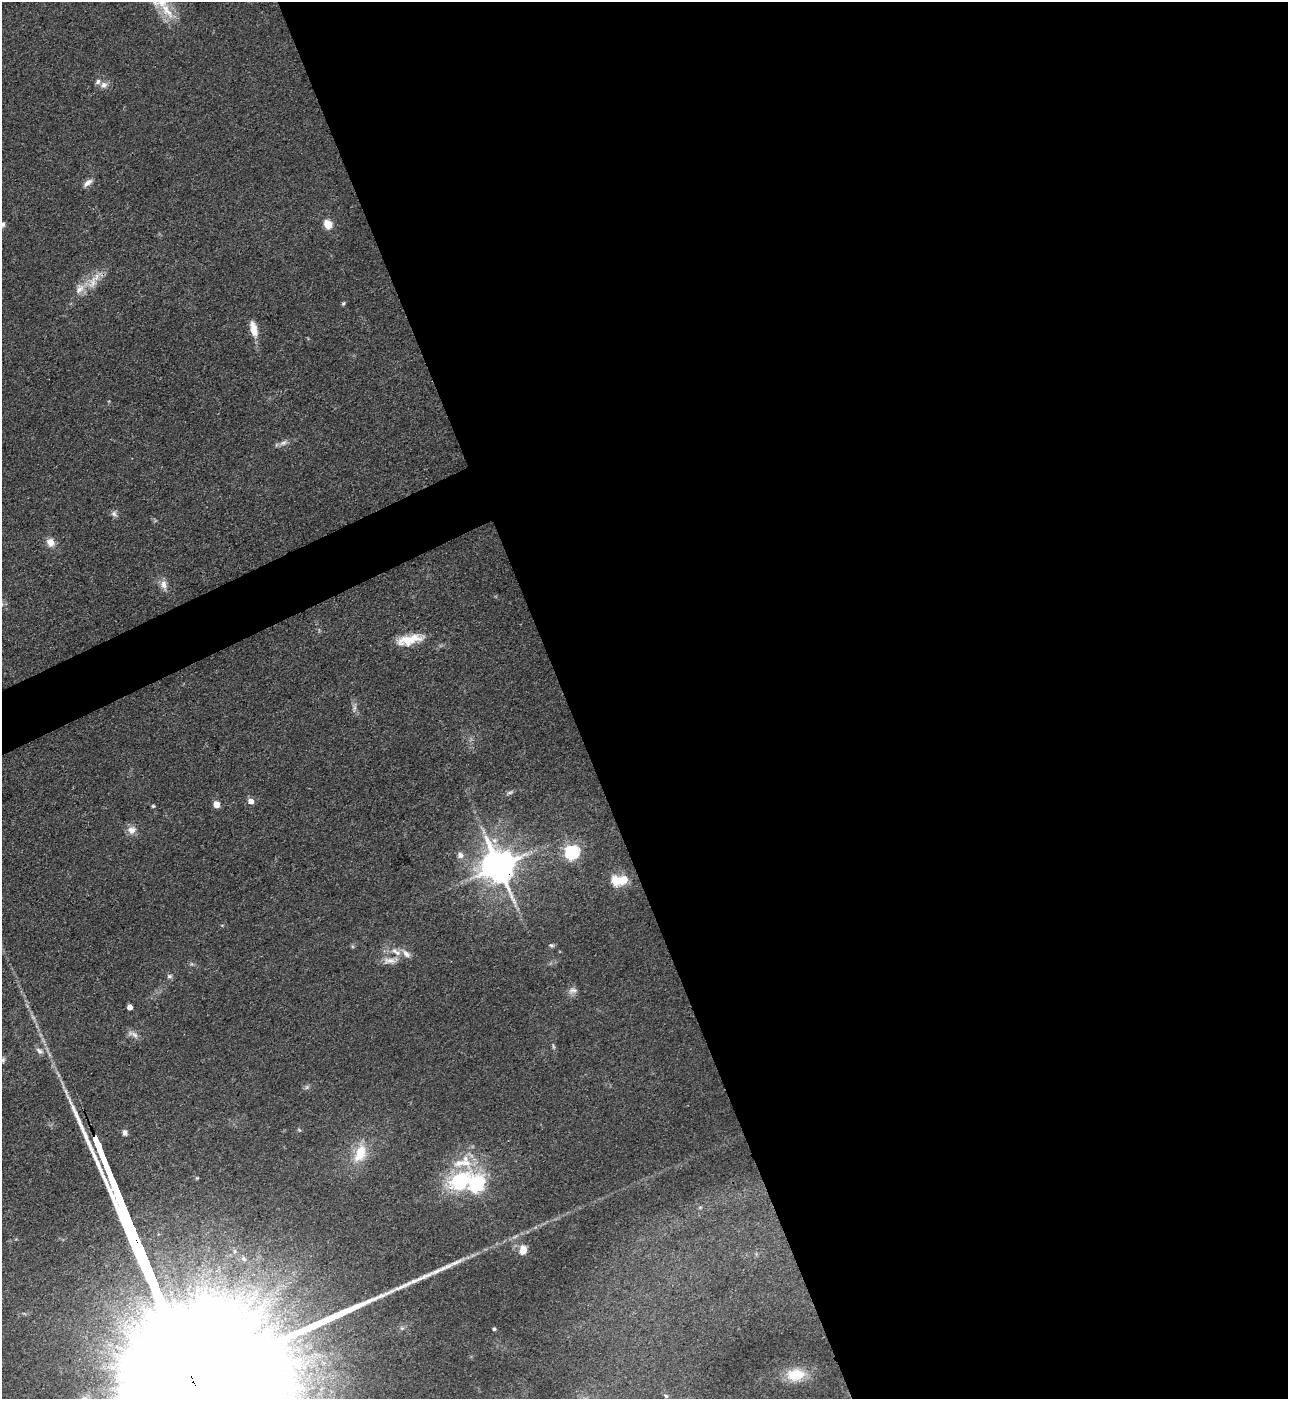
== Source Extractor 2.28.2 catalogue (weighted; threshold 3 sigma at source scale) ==
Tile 8 of 4 x 4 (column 4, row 2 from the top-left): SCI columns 4143-5428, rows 2796-4192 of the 5581 x 5590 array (HDU 1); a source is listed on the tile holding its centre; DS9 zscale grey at full resolution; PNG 1290 x 1401 px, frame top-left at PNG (2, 2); no overlay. Shown black and unused: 58% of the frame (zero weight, under 3 of 4 exposures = <1% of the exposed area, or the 3 px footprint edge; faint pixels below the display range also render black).
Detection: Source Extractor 2.28.2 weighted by HDU 2 'WHT'; one run over the whole footprint, this tile lists its part. Background 0.0534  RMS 0.0055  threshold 0.0246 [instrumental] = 3 sigma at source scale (4.5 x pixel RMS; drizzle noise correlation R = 1.50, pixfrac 1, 0.05/0.05 arcsec/px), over >= 5 px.
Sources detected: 59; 1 too faint to see at this stretch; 2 inside a brighter object's white glare — not listed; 6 inside a brighter listed object's ellipse — not listed separately; the other 50 listed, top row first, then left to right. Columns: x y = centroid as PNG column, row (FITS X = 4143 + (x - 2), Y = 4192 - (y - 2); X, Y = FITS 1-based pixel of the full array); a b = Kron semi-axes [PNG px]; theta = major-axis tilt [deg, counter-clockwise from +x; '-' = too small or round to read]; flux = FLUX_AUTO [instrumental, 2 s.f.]
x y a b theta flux
167 11 34 10 -53 12
104 85 10 8 25 3
87 183 12 6 36 3.2
3 224 8 6 73 1.5
328 224 5 5 - 23
93 283 22 15 54 10
343 303 5 4 - 0.88
253 329 21 8 -76 7.6
283 443 12 6 25 2.7
114 514 9 7 -39 1.9
50 542 8 7 - 6.3
164 585 15 9 -74 4.1
413 638 35 11 20 13
354 708 15 5 82 2.2
510 792 10 4 17 1.3
251 801 5 5 - 6.4
216 804 5 4 - 11
153 806 4 4 - 0.73
131 830 10 9 - 4.4
571 852 6 6 - 160
460 855 10 9 - 2.8
498 866 10 9 - 1500
617 880 18 14 -22 11
551 945 7 5 -13 1.1
394 951 9 7 7 2.7
390 960 23 9 7 5.7
169 976 7 6 - 1.4
573 990 13 8 11 2.8
130 1007 4 4 - 5.1
33 1017 8 4 -53 1.5
133 1034 17 7 -24 3.2
39 1051 11 7 -39 2.7
3 1060 8 6 73 1.5
307 1087 7 6 - 1.3
299 1130 6 4 -45 0.69
125 1133 7 6 - 2.2
99 1148 21 3 -67 3900
360 1153 25 14 68 16
460 1180 47 27 68 52
476 1184 7 6 - 150
700 1207 6 4 1 0.68
523 1250 10 7 77 6.7
235 1251 6 5 - 1.1
244 1259 8 6 -43 1.7
264 1321 7 7 - 3.2
402 1328 6 5 - 1.2
494 1329 4 4 - 1.1
190 1373 221 29 -68 210000
795 1375 22 15 4 16
666 1396 5 5 - 0.95
Overlapping masked pixels (flux is a lower limit): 3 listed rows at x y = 498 866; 99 1148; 190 1373
Isophote crosses this tile's border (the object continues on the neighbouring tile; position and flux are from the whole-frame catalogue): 3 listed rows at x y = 3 224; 3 1060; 190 1373